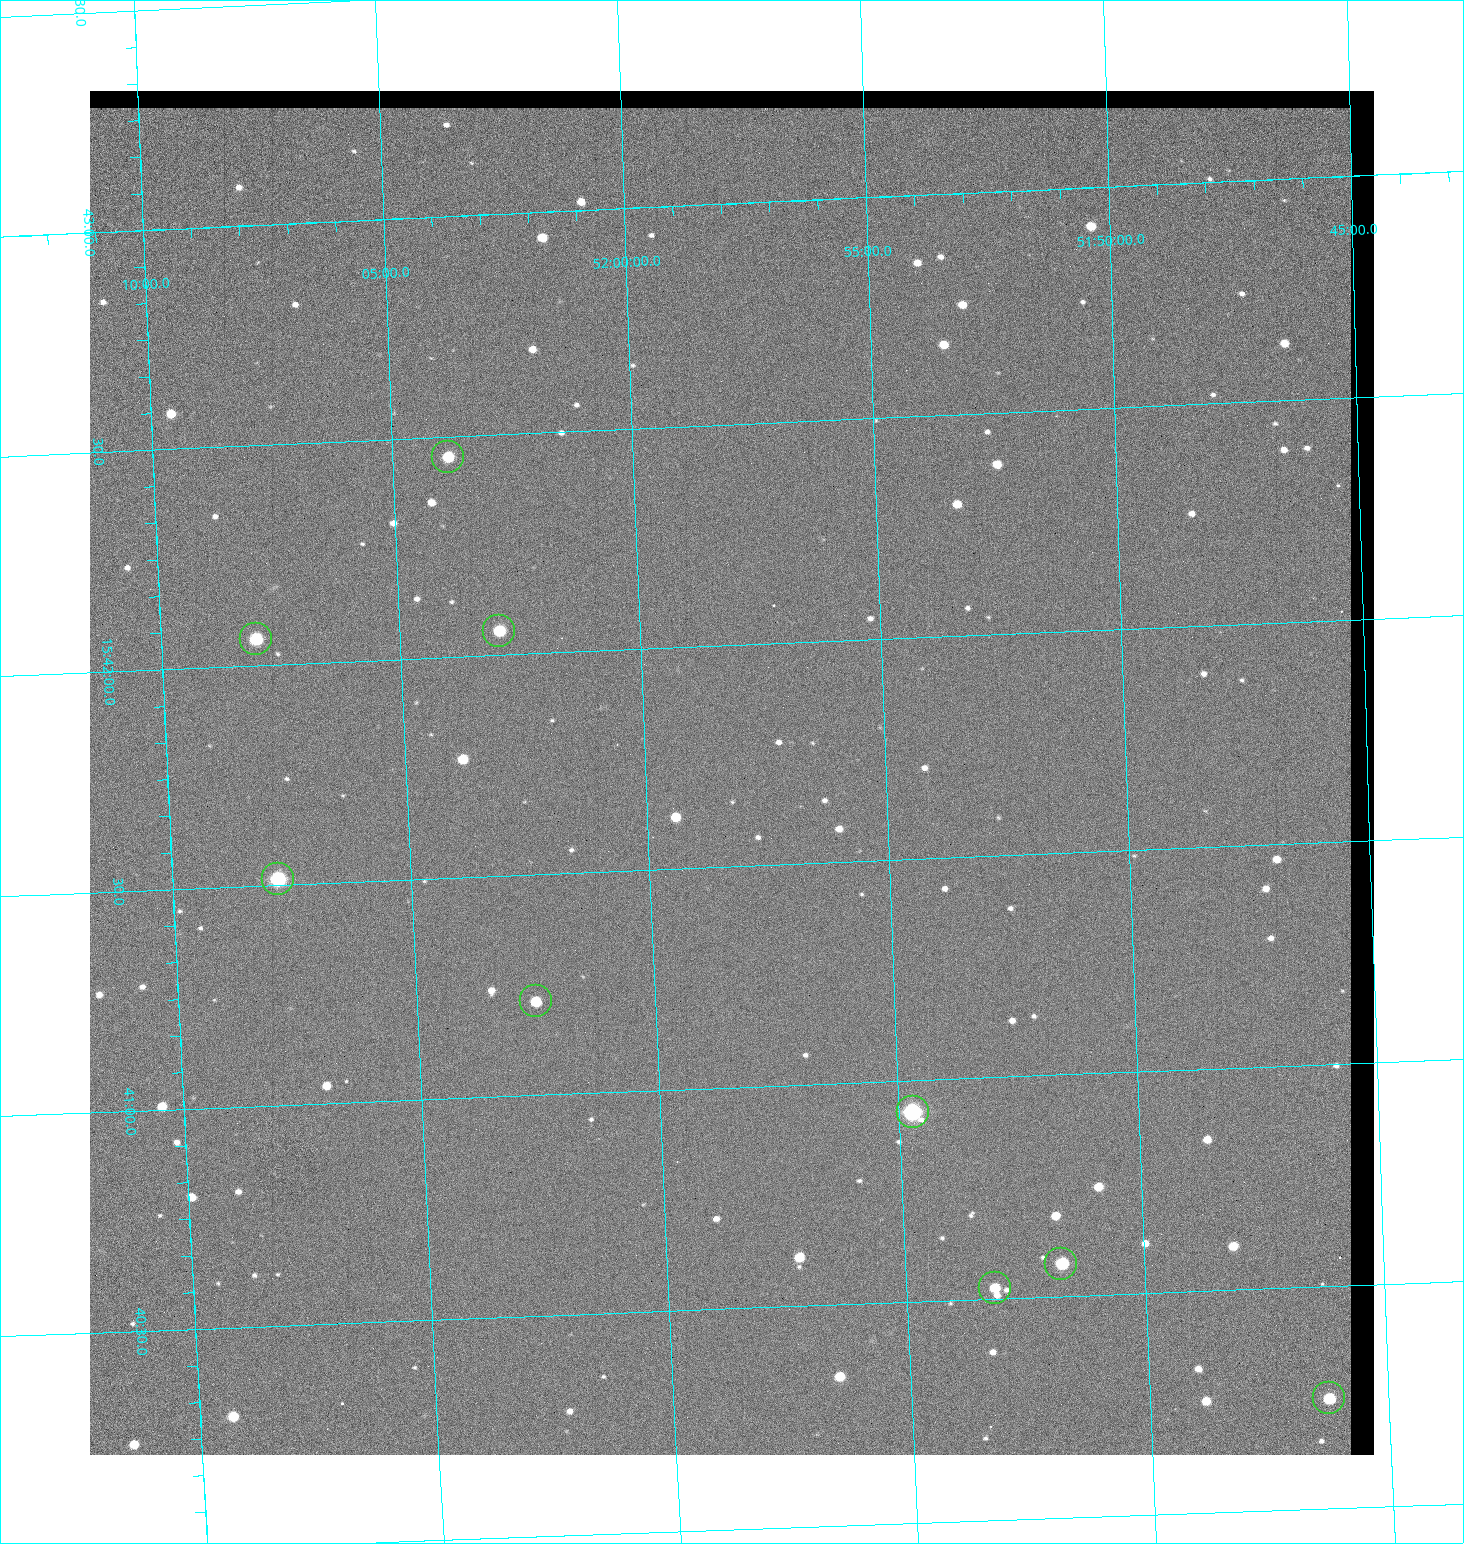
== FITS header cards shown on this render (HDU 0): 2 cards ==
NAXIS1  =                 1284 / length of data axis 1
NAXIS2  =                 1364 / length of data axis 2

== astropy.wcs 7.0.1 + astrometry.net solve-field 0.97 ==
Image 1284 x 1364 px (HDU 0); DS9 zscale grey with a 90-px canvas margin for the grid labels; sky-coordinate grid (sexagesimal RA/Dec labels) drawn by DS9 from the SOLVED WCS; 9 Tycho-2 reference stars matched to detected sources circled (green)
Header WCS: RA---TAN/DEC--TAN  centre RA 15:41:43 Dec +51:58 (235.43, +51.97 deg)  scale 1.26 arcsec/px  FOV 26.9' x 28.5'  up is +92 deg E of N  parity flipped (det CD > 0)
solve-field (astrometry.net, Tycho-2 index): VERIFIED the header's WCS against the Tycho-2 star catalogue (9 matches, 0 conflicts) and refined it, rather than solving blind
Solved WCS: RA---TAN-SIP/DEC--TAN-SIP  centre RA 15:41:43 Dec +51:58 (235.43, +51.97 deg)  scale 1.25 arcsec/px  FOV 26.8' x 28.5'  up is +92 deg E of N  parity flipped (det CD > 0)
The solver's refit moves the header's centre by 0.51 arcsec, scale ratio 0.9966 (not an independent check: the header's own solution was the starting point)
Tycho-2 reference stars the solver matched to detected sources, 9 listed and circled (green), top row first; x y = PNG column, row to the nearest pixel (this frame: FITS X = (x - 90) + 1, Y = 1364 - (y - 91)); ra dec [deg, ICRS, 3 dp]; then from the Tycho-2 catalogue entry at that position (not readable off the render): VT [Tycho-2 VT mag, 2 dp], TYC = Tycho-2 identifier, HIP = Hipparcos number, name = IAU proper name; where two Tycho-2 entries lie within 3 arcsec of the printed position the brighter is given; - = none
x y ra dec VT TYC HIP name
448 457 235.614 +52.064 11.61 3489-1132-1 - -
499 631 235.514 +52.049 11.19 3489-1407-1 - -
256 639 235.515 +52.133 11.12 3489-1380-1 - -
278 879 235.378 +52.130 9.31 3489-1322-1 76850 -
536 1001 235.303 +52.042 11.52 3489-958-1 - -
913 1112 235.232 +51.912 9.59 3489-824-1 - -
1061 1264 235.143 +51.862 10.97 3489-1016-1 - -
995 1288 235.131 +51.886 12.29 3489-908-1 - -
1329 1398 235.062 +51.771 11.53 3489-1453-1 - -